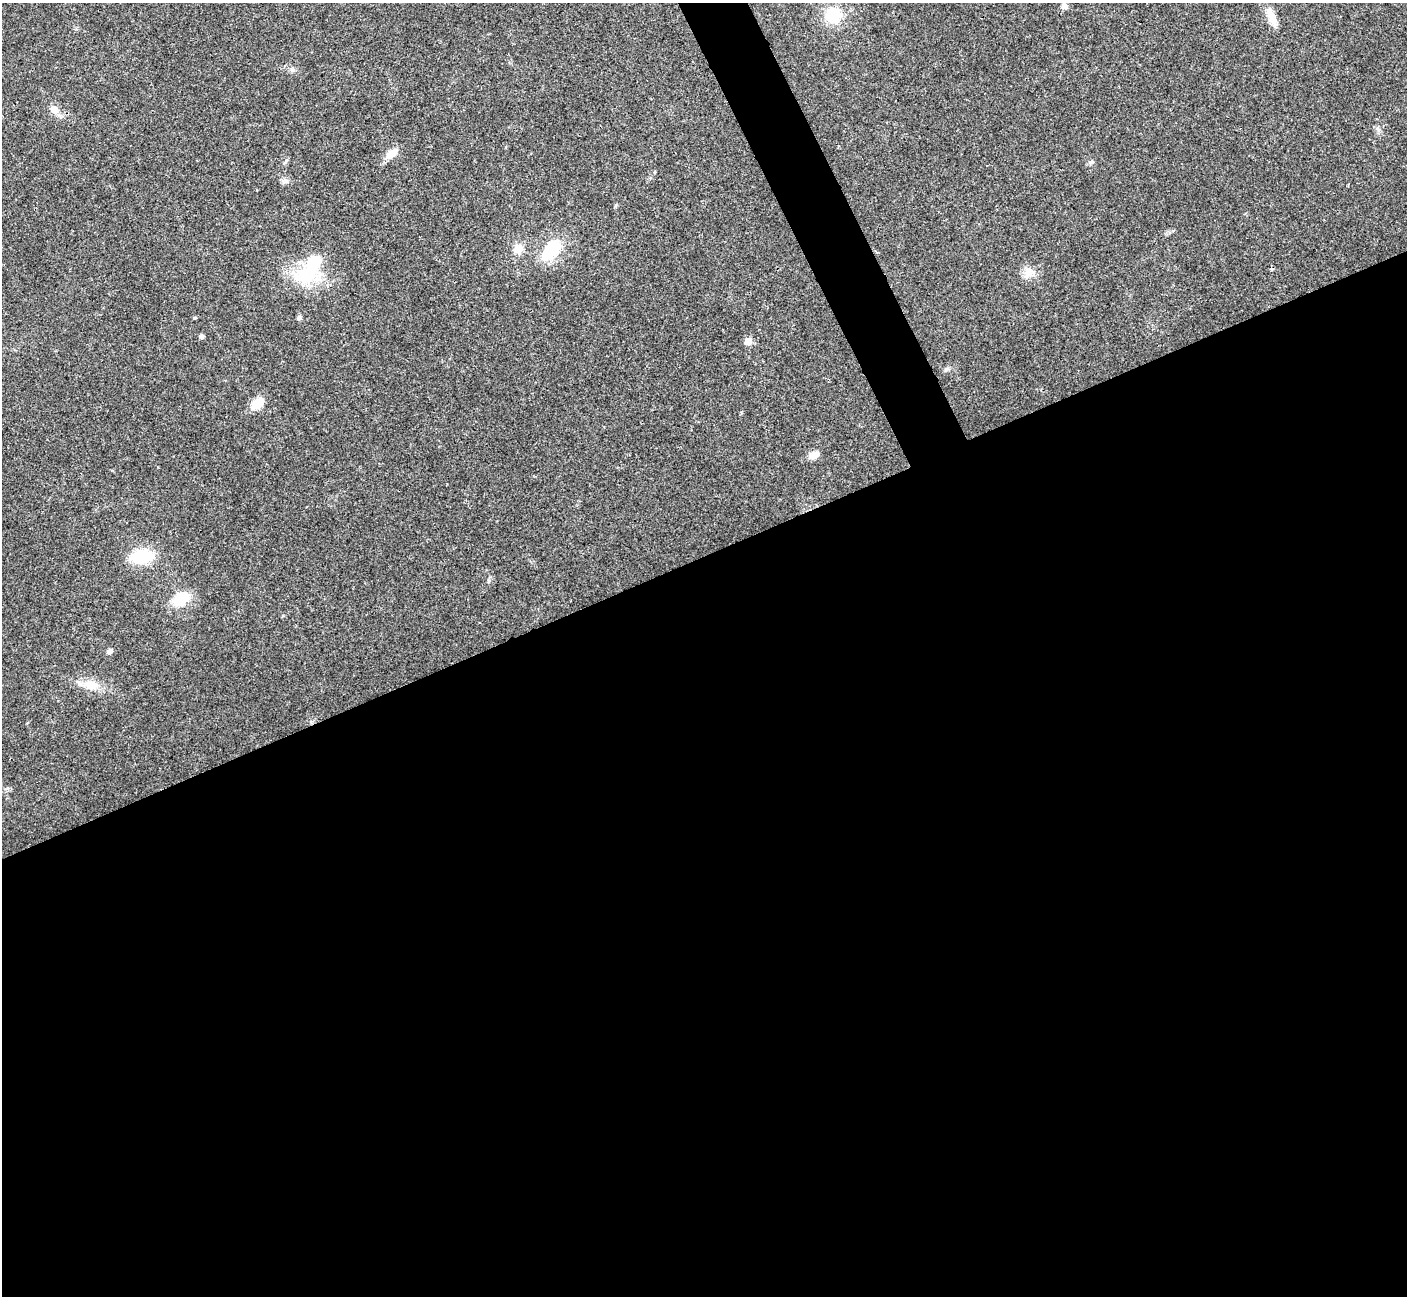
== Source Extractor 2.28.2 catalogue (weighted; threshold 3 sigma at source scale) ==
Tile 15 of 4 x 4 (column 3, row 4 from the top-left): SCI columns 2814-4218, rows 155-1448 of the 5629 x 5617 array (HDU 1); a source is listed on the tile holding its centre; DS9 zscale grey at full resolution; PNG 1409 x 1298 px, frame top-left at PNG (2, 3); no overlay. Shown black and unused: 59% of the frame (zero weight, under 3 of 4 exposures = <1% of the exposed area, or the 3 px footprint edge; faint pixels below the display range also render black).
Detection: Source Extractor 2.28.2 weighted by HDU 2 'WHT'; one run over the whole footprint, this tile lists its part. Background 0.022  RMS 0.0041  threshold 0.0183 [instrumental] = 3 sigma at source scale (4.5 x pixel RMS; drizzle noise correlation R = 1.50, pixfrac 1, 0.05/0.05 arcsec/px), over >= 5 px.
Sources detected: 21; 1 cosmic-ray / hot-pixel residue — not listed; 1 inside a brighter listed object's ellipse — not listed separately; the other 19 listed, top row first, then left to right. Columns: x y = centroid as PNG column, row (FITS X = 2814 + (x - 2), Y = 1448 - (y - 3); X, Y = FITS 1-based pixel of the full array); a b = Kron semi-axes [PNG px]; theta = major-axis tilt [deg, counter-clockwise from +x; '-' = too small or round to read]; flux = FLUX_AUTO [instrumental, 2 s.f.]
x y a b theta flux
1064 6 8 7 - 1.5
833 15 15 15 - 13
1272 16 27 8 -67 4.8
292 70 7 4 -45 0.89
54 109 7 6 - 5.2
392 153 18 9 33 4
518 248 12 10 59 4.1
551 250 29 16 45 16
1028 273 20 7 68 3.1
306 276 34 23 -15 18
299 318 7 5 86 0.84
201 336 5 5 - 0.94
748 341 6 5 - 5.3
257 403 18 10 42 5.6
813 455 14 9 26 2.7
142 556 18 12 4 19
181 599 16 11 38 13
109 652 7 6 - 1.4
91 685 18 12 -22 5.8
Unlisted compact peaks at least as high as the median listed source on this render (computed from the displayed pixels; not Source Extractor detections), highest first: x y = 286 181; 1092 162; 946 369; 194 318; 1377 128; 489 580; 616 205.